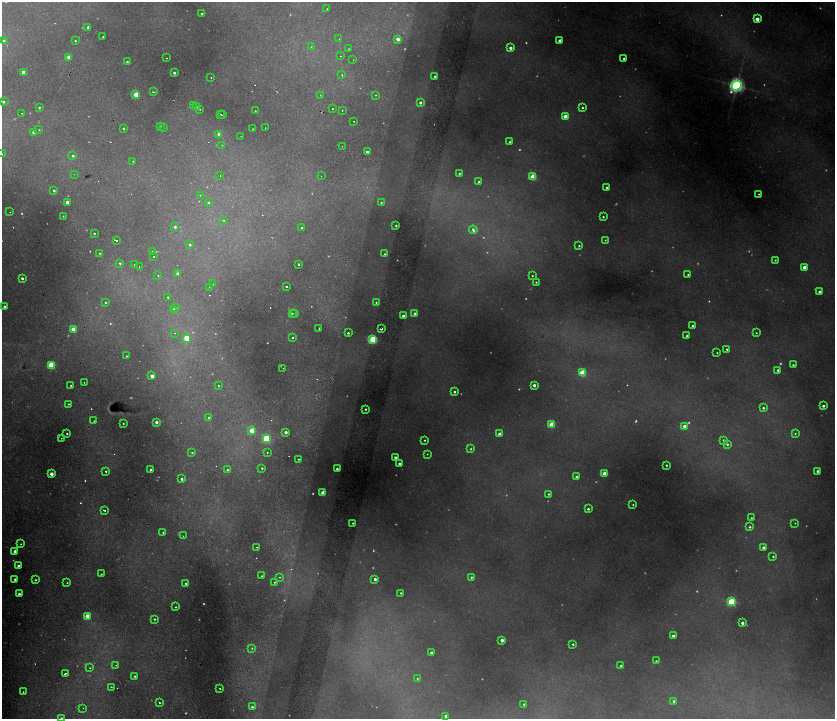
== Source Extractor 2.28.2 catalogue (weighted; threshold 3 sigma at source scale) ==
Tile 6 of 4 x 4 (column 2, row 2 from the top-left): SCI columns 1936-3600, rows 2871-4304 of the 7074 x 5741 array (HDU 1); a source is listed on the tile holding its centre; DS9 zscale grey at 2 x 2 block average (1 PNG px = mean of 2 x 2 image px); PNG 837 x 721 px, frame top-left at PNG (2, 2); each listed source drawn as its Kron ellipse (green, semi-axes under 4 px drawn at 4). Shown black and unused: <1% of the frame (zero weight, under 2 of 4 exposures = <1% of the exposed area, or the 3 px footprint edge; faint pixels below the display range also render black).
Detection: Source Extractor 2.28.2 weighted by HDU 2 'WHT'; one run over the whole footprint, this tile lists its part. Background 0.273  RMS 0.013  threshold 0.0592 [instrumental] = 3 sigma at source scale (4.5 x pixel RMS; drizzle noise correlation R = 1.50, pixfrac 1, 0.05/0.05 arcsec/px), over >= 5 px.
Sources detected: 351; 105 too faint to see at this stretch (2 x 2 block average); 11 cosmic-ray / hot-pixel residue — neither listed nor drawn; the other 235 listed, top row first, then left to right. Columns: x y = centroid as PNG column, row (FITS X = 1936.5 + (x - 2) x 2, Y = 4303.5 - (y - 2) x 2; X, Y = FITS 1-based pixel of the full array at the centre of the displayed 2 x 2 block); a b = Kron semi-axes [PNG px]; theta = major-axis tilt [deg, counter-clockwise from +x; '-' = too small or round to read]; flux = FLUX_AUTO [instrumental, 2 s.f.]
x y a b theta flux
327 9 2 2 - 2
202 14 2 2 - 5.1
757 19 3 2 - 39
88 27 2 2 - 13
103 37 2 2 - 3.3
339 39 2 2 - 1.9
398 39 2 2 - 38
4 41 3 3 - 8.3
75 41 2 2 - 3.9
560 41 2 2 - 26
311 47 3 3 - 3
510 48 2 2 - 19
349 49 2 2 - 3.3
340 56 2 2 - 1.8
69 57 2 2 - 41
167 58 2 2 - 2.7
624 58 2 2 - 9.7
353 60 2 2 - 2.5
127 62 2 2 - 6
23 72 2 2 - 34
174 73 2 2 - 13
342 75 3 2 - 2.6
435 76 2 2 - 5
211 77 2 2 - 1.6
736 85 5 5 - 1100
153 92 3 2 - 2.8
136 94 3 3 - 100
320 95 2 2 - 2.1
376 95 2 2 - 2.3
3 102 2 2 - 10
420 103 3 3 - 11
193 106 2 2 - 2.7
39 107 2 2 - 5.3
197 107 2 2 - 4.5
582 108 2 2 - 5.4
200 109 2 2 - 2.3
332 109 2 2 - 10
255 111 2 2 - 2.4
342 111 2 2 - 7.9
22 113 2 2 - 3.2
221 114 2 2 - 2.5
223 115 2 2 - 4.5
565 116 3 3 - 64
354 121 2 2 - 3.6
160 126 2 2 - 4.2
164 127 2 2 - 6.5
123 128 2 2 - 5.5
265 128 2 2 - 3.2
253 129 2 2 - 2.3
39 130 2 2 - 2.3
33 132 2 2 - 14
219 134 2 2 - 31
241 136 2 2 - 1.9
509 142 2 2 - 5
222 145 2 2 - 2.4
342 146 2 2 - 1.7
367 152 2 2 - 19
2 154 2 2 - 12
73 156 2 2 - 10
133 161 2 2 - 2.6
459 173 2 2 - 4.1
74 174 2 2 - 1.3
220 175 2 2 - 8.1
321 176 2 2 - 1.3
533 177 3 3 - 160
479 182 2 2 - 11
607 187 2 2 - 5.5
54 191 2 2 - 8.1
759 194 2 2 - 2.8
200 195 2 2 - 3.9
67 202 2 2 - 21
208 202 3 2 - 4.5
381 203 2 2 - 3.3
10 212 2 2 - 1.3
63 216 2 2 - 2.2
603 217 2 2 - 4.8
224 220 2 2 - 2.2
396 226 2 2 - 5.2
175 227 2 2 - 11
302 228 2 2 - 16
473 230 4 3 - 9.7
94 233 2 2 - 3.4
116 240 4 2 - 32
605 240 2 2 - 2.5
190 245 2 2 - 7.6
579 246 2 2 - 5.4
152 251 2 2 - 1.8
99 253 2 2 - 7.9
384 254 2 2 - 3.7
154 257 2 2 - 6.8
775 260 2 2 - 3
120 263 2 2 - 5.3
135 264 2 2 - 13
299 264 2 2 - 6.7
139 267 2 2 - 2.5
804 267 2 2 - 35
178 274 2 2 - 33
158 275 2 2 - 2.3
688 275 2 2 - 4.8
532 276 2 2 - 3
22 278 2 2 - 12
536 282 2 2 - 3.7
213 284 2 2 - 0.99
286 286 2 2 - 8.4
209 287 2 2 - 1.4
819 291 2 2 - 7.4
168 297 2 2 - 4.4
106 302 2 2 - 4.7
376 302 3 3 - 3.7
5 307 3 2 - 16
176 308 3 3 - 4.7
174 310 2 2 - 31
292 313 2 2 - 4.9
295 314 2 2 - 1.8
415 314 2 2 - 13
403 316 2 2 - 17
692 326 2 2 - 5.4
319 328 2 2 - 3.4
73 329 3 2 - 52
381 329 2 2 - 14
174 333 2 2 - 3.3
348 333 2 2 - 6
756 333 2 2 - 3.5
687 336 2 2 - 7.6
186 338 3 3 - 120
293 338 2 2 - 3.9
373 340 3 3 - 330
727 349 2 2 - 5.5
717 353 2 2 - 3
126 356 2 2 - 2.8
51 365 3 3 - 210
793 365 2 2 - 5.8
283 368 2 2 - 1.2
778 370 2 2 - 12
582 373 3 3 - 180
152 376 2 2 - 36
84 382 2 2 - 2
71 385 2 2 - 3
534 385 2 2 - 19
219 386 2 2 - 2.6
454 392 2 2 - 7.1
68 404 2 2 - 2.4
823 406 2 2 - 12
763 408 2 2 - 7
365 409 2 2 - 4.5
209 417 2 2 - 3.7
94 421 2 2 - 2
156 422 2 2 - 17
123 423 2 2 - 2.9
551 424 3 3 - 110
684 426 2 2 - 26
252 431 3 3 - 86
286 432 2 2 - 15
67 433 2 2 - 5.8
499 434 2 2 - 25
795 434 3 3 - 3.4
61 438 2 2 - 2.1
266 439 3 3 - 250
425 440 2 2 - 3.1
723 440 2 2 - 6.2
727 444 2 2 - 5.6
471 449 3 3 - 4.8
267 452 2 2 - 2.9
192 453 2 2 - 4
427 454 2 2 - 2.2
395 457 2 2 - 10
298 459 2 2 - 4.2
399 464 2 2 - 9.9
666 465 2 2 - 4.9
262 468 2 2 - 5.5
337 469 2 2 - 8.4
151 470 2 2 - 8.6
227 470 2 2 - 4.4
106 471 2 2 - 4.2
817 471 2 2 - 9.6
51 474 2 2 - 32
604 474 3 3 - 74
576 477 2 2 - 7.6
182 479 2 2 - 10
323 493 3 2 - 65
548 494 2 2 - 4.4
633 505 2 2 - 3.1
588 509 2 2 - 9
104 510 3 2 - 5.5
751 518 3 2 - 3
353 523 2 2 - 3.4
795 523 2 2 - 2.2
750 527 3 3 - 6.3
163 532 2 2 - 3.2
183 536 2 2 - 1.5
21 544 2 2 - 3.3
257 547 2 2 - 2
764 548 2 2 - 24
15 551 2 2 - 27
773 557 3 2 - 3.9
18 566 2 2 - 14
101 574 2 2 - 2.8
262 576 2 2 - 3.5
279 577 3 2 - 4.5
471 577 3 2 - 4.9
15 579 2 2 - 8.7
375 579 2 2 - 15
35 580 3 2 - 3.7
275 582 3 2 - 4
67 583 2 2 - 2.5
185 583 2 2 - 4.2
401 593 2 2 - 3.4
19 594 2 2 - 12
732 602 3 3 - 270
176 607 2 2 - 3.3
88 616 3 3 - 89
154 619 2 2 - 4.7
742 623 2 2 - 18
673 636 2 2 - 15
502 640 2 2 - 26
573 644 2 2 - 5.5
252 648 3 3 - 3.7
431 653 2 2 - 15
656 661 2 2 - 4.3
116 665 2 2 - 1.6
621 666 2 2 - 5
90 668 2 2 - 2.5
65 674 2 2 - 27
135 676 2 2 - 4.3
417 678 2 2 - 2.3
111 687 2 2 - 5.2
220 689 2 2 - 4.2
23 692 2 2 - 2.3
674 701 3 2 - 15
160 702 3 2 - 12
524 704 2 2 - 4.6
252 707 2 2 - 12
83 708 2 2 - 1.8
446 716 2 2 - 22
61 718 3 3 - 4.5
Overlapping masked pixels (flux is a lower limit): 1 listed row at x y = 381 329
Isophote crosses this tile's border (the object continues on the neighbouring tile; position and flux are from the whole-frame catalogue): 2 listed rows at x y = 2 154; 61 718